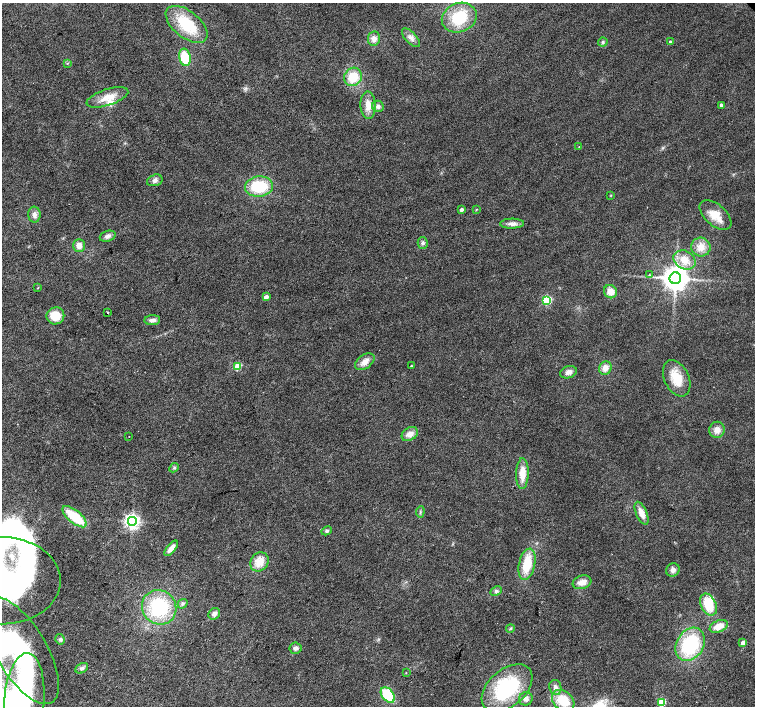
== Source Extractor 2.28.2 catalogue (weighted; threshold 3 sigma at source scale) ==
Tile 7 of 4 x 4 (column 3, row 2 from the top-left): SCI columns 3016-4521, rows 3037-4444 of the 6026 x 6005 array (HDU 1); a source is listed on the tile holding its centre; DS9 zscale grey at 2 x 2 block average (1 PNG px = mean of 2 x 2 image px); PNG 757 x 708 px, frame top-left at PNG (2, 3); each listed source drawn as its Kron ellipse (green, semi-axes under 4 px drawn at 4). Shown black and unused: <1% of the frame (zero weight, under 2 of 3 exposures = <1% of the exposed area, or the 3 px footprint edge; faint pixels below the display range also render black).
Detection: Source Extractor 2.28.2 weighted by HDU 2 'WHT'; one run over the whole footprint, this tile lists its part. Background 0.0208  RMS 0.0065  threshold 0.0292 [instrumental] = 3 sigma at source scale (4.5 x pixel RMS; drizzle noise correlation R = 1.50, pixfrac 1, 0.0396/0.0396 arcsec/px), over >= 5 px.
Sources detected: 85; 1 inside a brighter object's white glare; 1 cosmic-ray / hot-pixel residue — neither listed nor drawn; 4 inside a brighter listed object's ellipse — not listed separately; the other 79 listed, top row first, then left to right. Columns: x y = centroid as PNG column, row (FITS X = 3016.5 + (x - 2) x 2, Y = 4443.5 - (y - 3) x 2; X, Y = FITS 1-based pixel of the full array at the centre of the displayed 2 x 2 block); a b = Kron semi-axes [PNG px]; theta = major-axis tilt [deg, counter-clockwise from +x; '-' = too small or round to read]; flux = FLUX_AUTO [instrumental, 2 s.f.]
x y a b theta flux
459 18 18 14 22 59
187 24 25 13 -39 71
411 38 11 5 -47 7.8
374 39 7 6 - 8.6
603 42 5 4 - 3
670 42 2 2 - 3.2
185 57 9 5 -79 48
67 63 3 2 - 1.3
353 77 9 8 - 36
107 97 22 8 18 24
368 105 14 7 -88 16
721 105 2 2 - 3.8
378 106 6 5 - 5.1
579 147 2 2 - 0.67
155 180 8 5 16 5.8
259 187 14 10 4 65
611 195 3 2 - 0.95
461 210 2 2 - 6
476 210 3 2 - 1.1
34 215 8 6 -87 6.6
715 215 19 10 -42 25
512 224 12 5 1 8.2
108 236 8 5 18 6.1
423 243 6 5 - 3.9
79 246 6 6 - 11
701 247 9 9 - 16
684 260 11 9 -28 20
649 275 3 3 - 1.5
675 278 6 5 - 2100
38 287 3 2 - 1.5
610 292 7 6 - 16
266 297 3 3 - 14
547 300 3 3 - 110
108 313 2 2 - 0.92
55 316 9 8 - 27
152 320 8 5 3 6.1
365 362 11 6 34 12
238 366 3 3 - 49
411 366 2 2 - 1.1
605 368 7 6 - 12
568 372 8 6 18 7.4
677 378 19 12 -65 34
717 430 8 7 - 12
410 434 9 6 33 12
129 436 2 2 - 0.65
174 468 5 3 - 2.2
522 474 15 6 88 23
420 512 5 2 - 2
642 513 12 5 -66 15
75 517 15 6 -39 55
132 521 4 4 - 550
327 531 5 4 - 3.1
171 548 9 4 50 11
259 562 10 8 55 22
527 564 16 8 78 45
673 570 7 6 - 6.8
2 581 58 43 0 400
582 582 9 6 18 14
496 591 6 4 28 3.7
183 604 5 4 - 3.3
708 604 11 7 -63 45
159 607 18 16 -48 110
214 614 6 5 - 7.1
719 626 9 5 24 18
510 628 4 3 - 1.8
60 639 5 4 - 3.6
743 643 3 3 - 14
690 644 18 13 57 110
296 648 6 6 - 5.9
21 651 60 25 -60 230
82 668 7 5 29 4.7
406 673 3 2 - 0.73
555 687 7 6 - 7
507 688 29 18 41 130
388 695 9 5 -51 58
24 699 46 20 86 230
526 699 7 6 - 7
563 701 12 9 -40 40
661 702 3 3 - 77
Isophote crosses this tile's border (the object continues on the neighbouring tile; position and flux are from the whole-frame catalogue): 3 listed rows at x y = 2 581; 21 651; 24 699